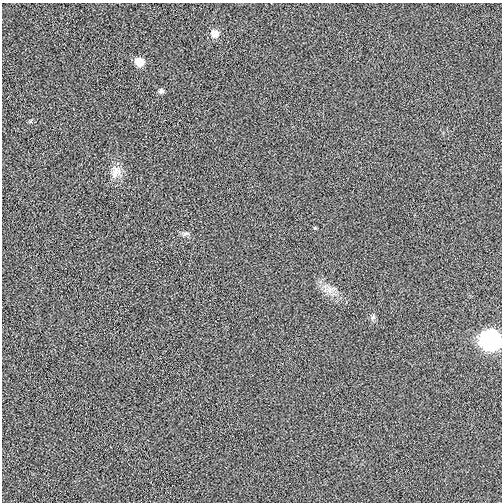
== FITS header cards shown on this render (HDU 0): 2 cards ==
NAXIS1  =                  500
NAXIS2  =                  500

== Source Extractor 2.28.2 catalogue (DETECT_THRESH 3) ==
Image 500 x 500 px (HDU 0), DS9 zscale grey, 1 PNG px = 1 image px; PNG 504 x 504 px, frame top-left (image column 1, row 500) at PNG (2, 3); no overlay
Background 7.70e-04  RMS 0.04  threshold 0.121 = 3 sigma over >= 5 px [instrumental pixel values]
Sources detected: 8; all 8 listed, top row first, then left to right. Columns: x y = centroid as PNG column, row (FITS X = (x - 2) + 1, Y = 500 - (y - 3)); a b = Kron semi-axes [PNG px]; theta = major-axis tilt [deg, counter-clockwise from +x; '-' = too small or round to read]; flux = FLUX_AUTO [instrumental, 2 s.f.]
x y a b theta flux
215 34 8 8 - 28
139 62 7 6 - 53
161 91 6 6 - 7.7
116 172 18 14 88 31
185 234 12 5 14 7.1
329 290 14 12 -25 27
373 317 8 5 65 6.4
490 340 10 9 - 970
At the frame edge (FLAGS 8, measured only in part): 1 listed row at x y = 490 340